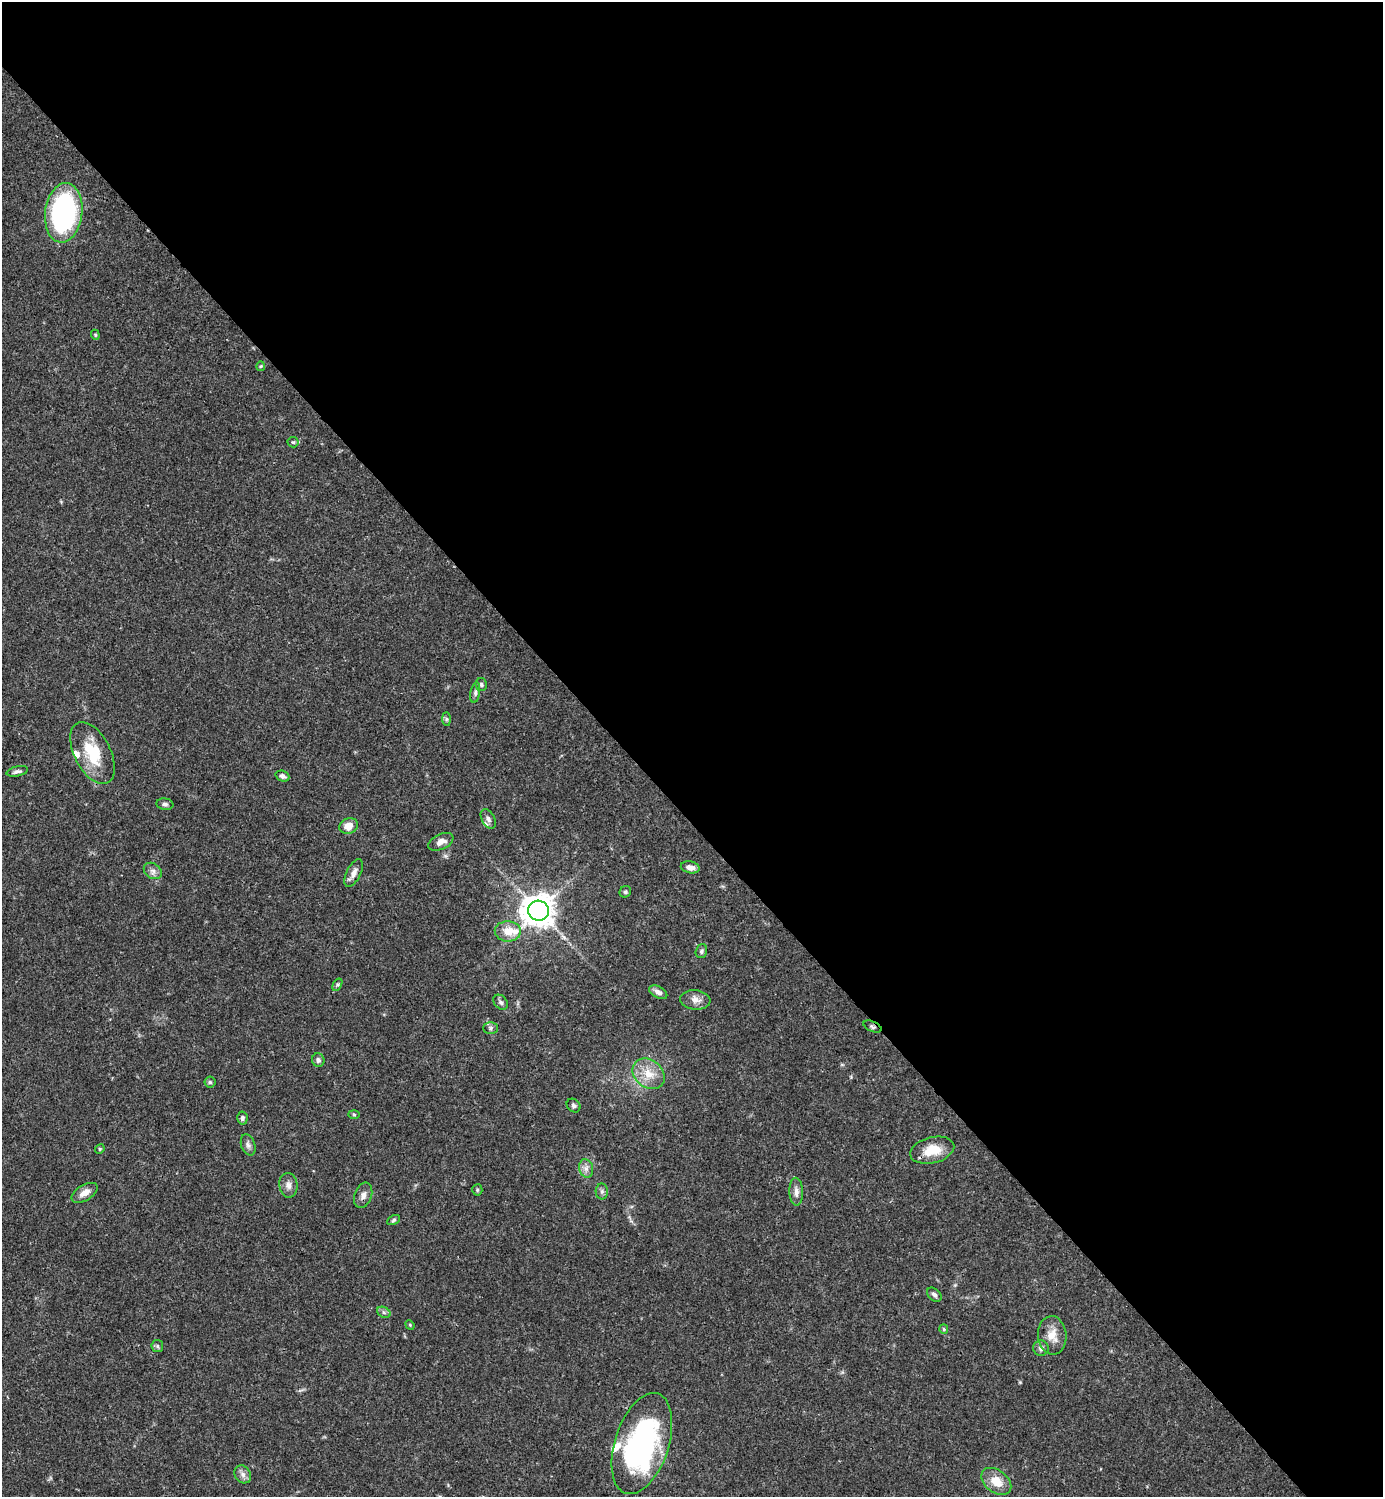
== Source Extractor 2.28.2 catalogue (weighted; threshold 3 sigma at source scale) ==
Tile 8 of 4 x 4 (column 4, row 2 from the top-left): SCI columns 4442-5822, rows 2989-4483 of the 5979 x 5980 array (HDU 1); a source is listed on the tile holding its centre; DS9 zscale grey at full resolution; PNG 1385 x 1499 px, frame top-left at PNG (2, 2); each listed source drawn as its Kron ellipse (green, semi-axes under 4 px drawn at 4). Shown black and unused: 55% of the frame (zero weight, under 3 of 4 exposures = <1% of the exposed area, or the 3 px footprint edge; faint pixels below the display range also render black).
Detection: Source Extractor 2.28.2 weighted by HDU 2 'WHT'; one run over the whole footprint, this tile lists its part. Background 0.0382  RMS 0.0026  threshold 0.0119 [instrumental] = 3 sigma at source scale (4.5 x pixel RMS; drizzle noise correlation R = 1.50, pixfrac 1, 0.05/0.05 arcsec/px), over >= 5 px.
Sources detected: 58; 4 inside a brighter listed object's ellipse — not listed separately; the other 54 listed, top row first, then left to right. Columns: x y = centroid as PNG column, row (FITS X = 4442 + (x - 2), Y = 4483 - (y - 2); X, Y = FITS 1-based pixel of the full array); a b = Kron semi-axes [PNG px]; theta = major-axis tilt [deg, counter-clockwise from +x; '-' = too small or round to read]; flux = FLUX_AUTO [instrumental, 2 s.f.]
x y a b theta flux
64 213 30 18 83 55
95 335 5 4 - 0.31
261 366 5 4 - 0.31
293 442 5 5 - 0.41
481 685 6 5 - 0.55
475 693 10 4 81 0.79
446 719 7 4 -90 0.49
92 753 34 18 -63 11
17 771 11 5 12 0.81
282 776 7 5 -22 0.89
165 804 8 5 -7 0.75
488 819 10 6 -61 1
349 826 9 7 21 2.9
441 842 13 7 25 1.7
690 867 9 6 -11 1.6
153 871 10 7 -35 1.2
354 873 15 7 63 1.7
625 892 6 5 - 0.51
538 911 10 10 - 420
508 931 13 10 -2 3.8
701 951 7 5 70 0.61
337 985 6 4 59 0.42
658 992 10 5 -29 1.2
695 1000 15 9 -6 2
501 1002 8 6 -48 0.86
872 1027 9 5 -24 0.59
490 1028 7 6 - 0.67
318 1060 7 6 - 0.86
649 1074 17 13 -39 4.9
210 1082 5 5 - 0.44
574 1106 7 6 - 0.66
354 1114 6 4 -2 0.33
242 1118 6 5 - 0.66
248 1145 11 7 -71 1
100 1149 5 4 - 0.33
932 1150 22 13 14 5.4
586 1168 9 7 -75 1.3
288 1185 12 9 -82 1.5
477 1190 5 5 - 0.39
602 1192 8 6 -88 0.71
796 1192 14 7 -88 1.4
84 1193 14 7 30 2.2
363 1195 13 8 70 1.5
394 1220 7 4 28 0.45
934 1295 8 5 -43 0.84
384 1312 7 5 -30 0.62
410 1325 5 4 - 0.26
944 1329 5 4 - 0.36
1052 1335 19 14 -86 3.8
157 1346 6 5 - 0.52
1041 1348 8 7 - 0.94
642 1444 52 27 72 58
243 1474 9 7 -55 1.3
996 1481 17 11 -37 4.5
Overlapping masked pixels (flux is a lower limit): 2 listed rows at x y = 872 1027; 932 1150